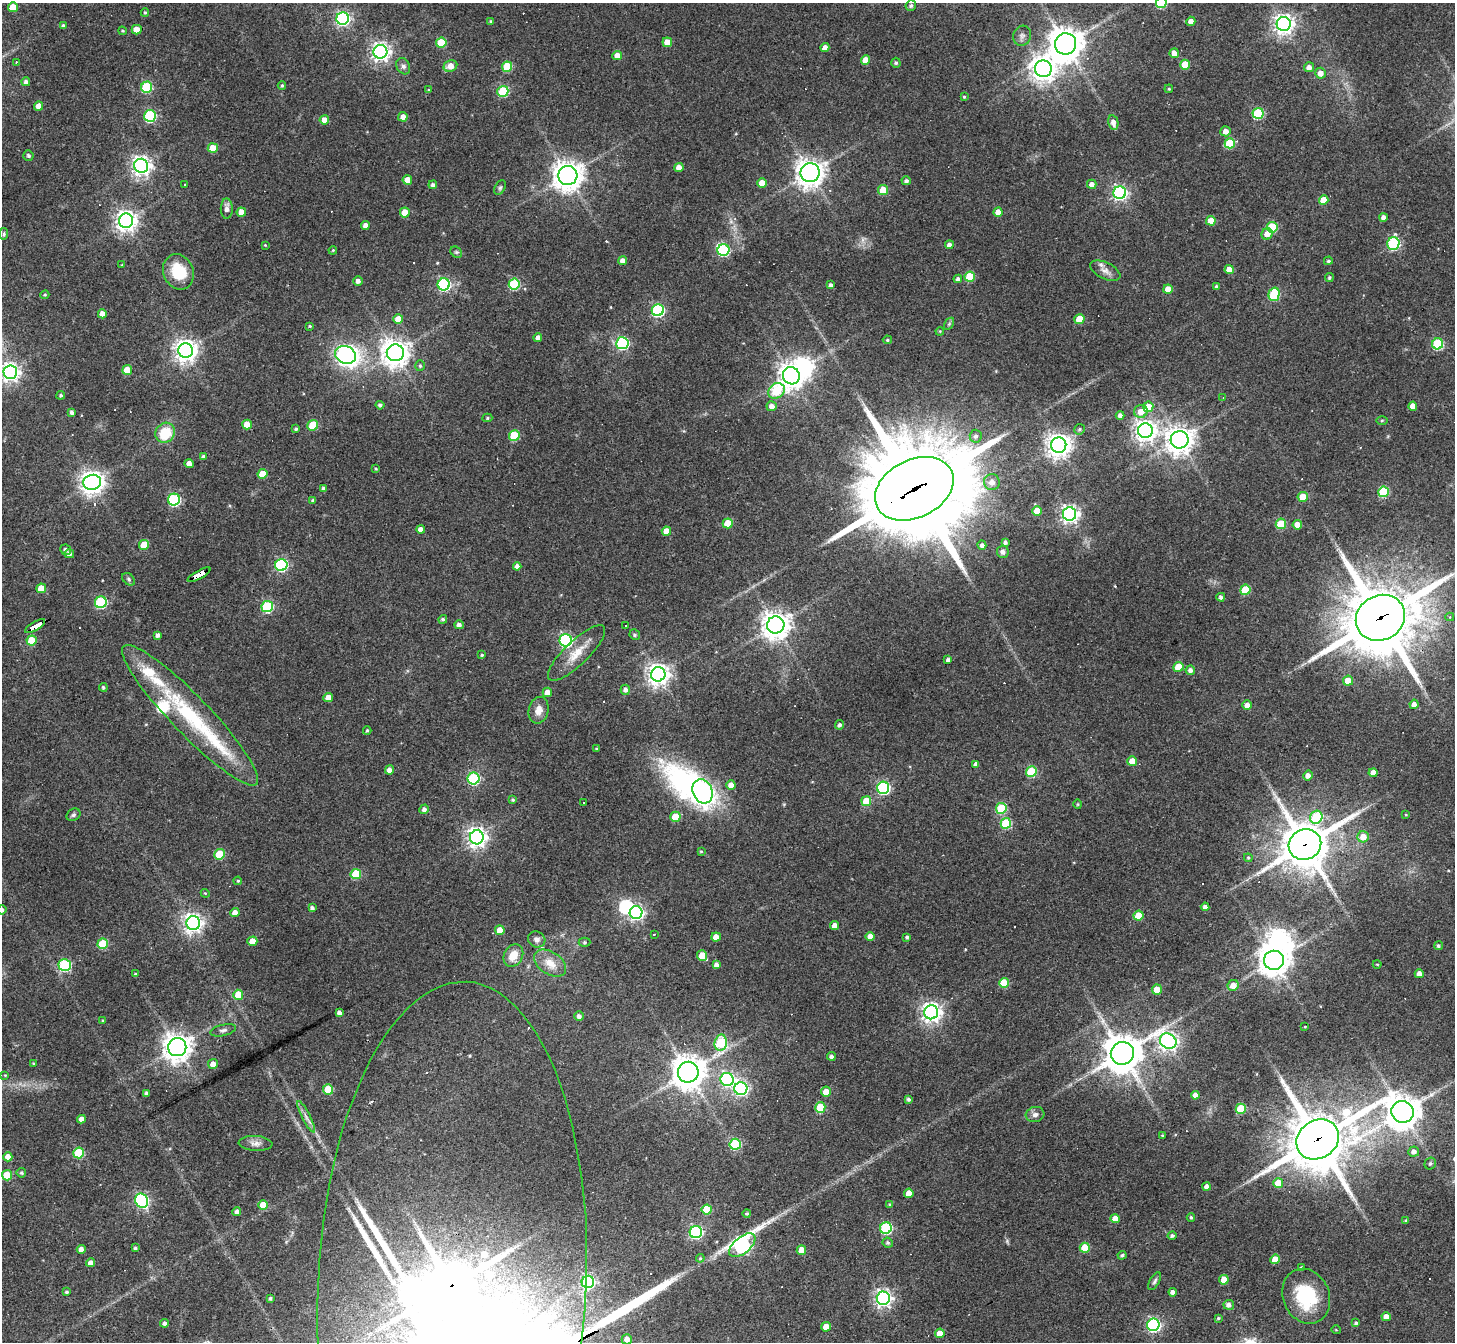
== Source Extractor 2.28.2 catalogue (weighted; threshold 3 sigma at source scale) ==
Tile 7 of 4 x 4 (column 3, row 2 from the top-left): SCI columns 2906-4358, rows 2970-4309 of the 5810 x 5801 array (HDU 1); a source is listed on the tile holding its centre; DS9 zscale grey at full resolution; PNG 1457 x 1344 px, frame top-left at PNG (2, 3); each listed source drawn as its Kron ellipse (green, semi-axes under 4 px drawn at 4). Shown black and unused: <1% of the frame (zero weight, under 3 of 4 exposures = <1% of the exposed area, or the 3 px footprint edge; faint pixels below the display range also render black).
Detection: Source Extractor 2.28.2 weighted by HDU 2 'WHT'; one run over the whole footprint, this tile lists its part. Background 0.077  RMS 0.0055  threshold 0.025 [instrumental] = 3 sigma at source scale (4.5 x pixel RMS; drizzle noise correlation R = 1.50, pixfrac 1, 0.05/0.05 arcsec/px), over >= 5 px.
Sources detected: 380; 6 inside a brighter object's white glare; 22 cosmic-ray / hot-pixel residue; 1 long thin detection or spike segment (spike, bleed or trail) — neither listed nor drawn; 10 inside a brighter listed object's ellipse — not listed separately; the other 341 listed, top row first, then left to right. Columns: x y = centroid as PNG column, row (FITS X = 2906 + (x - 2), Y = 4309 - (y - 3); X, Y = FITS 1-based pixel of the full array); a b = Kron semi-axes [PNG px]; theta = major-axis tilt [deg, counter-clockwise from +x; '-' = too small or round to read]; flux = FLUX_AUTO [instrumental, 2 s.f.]
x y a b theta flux
1161 3 5 5 - 38
911 6 5 5 - 1.3
13 7 5 5 - 13
145 12 4 3 - 0.71
343 19 6 6 - 130
491 21 4 3 - 0.69
1191 21 5 4 - 3.6
1284 24 7 7 - 330
63 26 4 4 - 1.3
137 30 5 4 - 7.3
122 31 4 3 - 0.67
1022 36 10 9 - 2.6
667 42 5 4 - 7.3
441 43 5 5 - 22
1066 44 11 10 - 980
825 48 4 4 - 3.7
380 52 7 7 - 260
1174 53 5 4 - 3.8
617 55 5 4 - 4.5
865 60 5 4 - 6.9
16 62 3 2 - 0.55
896 63 5 4 - 1
1185 65 5 5 - 13
403 66 8 6 -61 1.8
450 66 7 5 26 5.9
507 67 5 5 - 22
1309 67 5 5 - 3
1043 69 8 8 - 490
1320 73 5 5 - 4.4
26 82 4 4 - 1.9
282 85 4 3 - 0.81
147 87 5 5 - 43
1169 89 4 3 - 0.54
428 90 3 3 - 0.45
503 91 5 5 - 37
964 97 4 4 - 0.63
39 106 4 4 - 5.1
1258 113 5 5 - 40
150 116 6 6 - 62
403 117 5 4 - 3.8
324 120 4 4 - 5.1
1113 122 7 5 -78 3.2
1226 131 5 5 - 3.6
1230 143 5 5 - 26
213 148 5 5 - 12
28 155 5 5 - 1.3
141 166 7 7 - 300
679 168 4 4 - 4.5
810 173 9 9 - 530
568 175 10 9 - 650
407 180 5 4 - 6.8
906 181 5 4 - 1.4
762 183 5 4 - 7.8
1092 184 5 4 - 3.4
185 185 3 3 - 1
433 185 4 4 - 1.3
500 188 8 5 63 1.1
883 190 5 5 - 15
1120 193 6 6 - 160
1324 200 5 4 - 7.7
227 209 10 6 -89 3.1
241 212 4 4 - 5
405 212 5 5 - 11
998 212 4 4 - 5.2
1383 217 4 4 - 2.2
126 221 7 7 - 350
1211 221 5 4 - 8.2
365 226 4 4 - 3
1272 227 5 5 - 30
4 234 6 4 83 0.86
1267 234 6 5 - 4.9
1393 243 6 6 - 63
265 245 4 3 - 0.45
949 245 4 4 - 2.4
333 250 4 3 - 0.5
723 250 6 5 - 53
456 252 6 5 - 0.99
623 261 4 4 - 3.1
1328 261 4 4 - 0.93
122 265 3 3 - 0.45
1229 269 4 4 - 5.3
1105 271 16 8 -26 3.7
178 272 18 15 -65 19
970 277 5 5 - 21
1329 277 4 4 - 0.91
958 279 4 4 - 1.7
358 281 5 4 - 2.3
444 284 6 6 - 91
514 284 5 5 - 42
831 285 4 4 - 1.6
1216 286 4 4 - 1
1168 289 5 4 - 7.2
1274 294 7 5 75 41
45 295 5 3 - 0.67
658 310 6 6 - 81
102 314 4 4 - 4.8
398 319 5 4 - 7.4
1079 319 5 5 - 14
949 324 7 4 56 0.89
310 326 4 3 - 0.63
940 331 4 3 - 0.48
538 338 4 4 - 3
887 340 4 4 - 0.75
622 343 6 6 - 79
1438 344 5 5 - 41
186 351 7 7 - 450
395 353 8 8 - 620
345 355 10 8 -23 200
420 366 5 4 - 0.9
127 370 5 5 - 11
10 372 7 7 - 250
791 376 9 8 - 440
776 391 9 7 35 27
61 395 4 4 - 0.96
1223 398 3 2 - 0.33
380 405 4 4 - 1.5
772 406 5 5 - 3.4
1413 406 4 4 - 5.1
1148 407 5 5 - 8.9
1141 411 7 6 - 6.4
72 412 4 4 - 1.7
1120 415 4 4 - 2
487 418 5 4 - 0.74
1382 420 6 4 2 0.65
247 425 5 5 - 8.8
313 425 5 5 - 20
296 429 4 4 - 0.98
1079 429 5 5 - 1
1145 431 7 7 - 370
165 433 10 9 - 17
514 436 5 5 - 24
976 436 6 6 - 1.8
1180 440 9 9 - 590
1059 445 7 7 - 510
203 457 4 4 - 1.4
189 464 4 4 - 4.2
376 469 3 3 - 0.6
262 474 5 5 - 13
92 482 9 7 14 480
992 482 8 8 - 4
324 488 3 3 - 1.6
914 489 41 29 26 12000
1383 492 5 5 - 33
1303 497 5 5 - 12
174 500 6 6 - 72
313 500 3 3 - 1.2
1037 511 5 5 - 11
1070 514 6 6 - 230
728 523 5 5 - 15
1281 524 5 5 - 21
1297 525 5 4 - 7
421 529 4 4 - 3.5
666 531 4 4 - 6.1
1005 542 4 3 - 1.4
144 545 5 5 - 16
982 545 4 4 - 1.9
66 550 5 5 - 1.6
1003 552 6 6 - 1.6
69 554 5 4 - 1.5
281 565 6 6 - 75
517 566 4 4 - 2.8
199 575 13 4 28 130
129 579 7 5 -43 1.2
41 588 5 5 - 8.2
1245 590 5 5 - 20
1221 597 4 4 - 1.7
101 602 6 5 - 61
267 607 6 5 - 59
1450 617 4 4 - 0.93
1380 618 25 22 28 4600
443 619 4 4 - 0.99
459 625 4 4 - 2.2
776 625 9 8 - 640
35 626 11 3 30 180
626 626 3 2 - 0.6
158 635 4 4 - 1.8
635 635 5 5 - 1.1
32 640 5 5 - 18
566 640 6 6 - 110
577 653 38 12 44 12
482 655 3 3 - 0.74
948 660 4 4 - 1.9
1178 667 5 5 - 13
1190 670 5 4 - 2
658 674 7 7 - 380
1348 681 5 5 - 7.6
103 687 4 4 - 1.1
625 690 5 4 - 2.2
547 692 5 4 - 4.9
328 697 5 4 - 4.7
1414 704 4 4 - 3.4
1247 705 5 4 - 3.4
539 710 13 10 77 5
190 715 96 19 -46 64
839 725 5 4 - 1.5
367 731 4 3 - 0.77
597 749 3 3 - 0.65
1132 761 5 5 - 7.8
976 764 4 4 - 2.2
390 770 4 4 - 3.3
1031 772 5 5 - 34
1373 773 4 4 - 4.1
1308 775 5 4 - 3.5
473 778 6 6 - 68
731 785 4 4 - 4.1
883 788 6 6 - 89
703 791 12 9 -64 120
513 800 4 3 - 0.9
866 801 5 5 - 13
583 803 3 3 - 1.1
1078 804 5 3 - 0.57
1001 808 5 5 - 35
424 809 5 4 - 2
73 815 7 5 32 1.1
1406 815 4 2 - 0.39
675 817 5 5 - 17
1316 817 7 6 - 40
1006 823 5 5 - 35
477 837 7 7 - 310
1363 837 5 5 - 6.4
1305 845 16 15 - 2200
701 851 3 3 - 0.54
220 854 5 5 - 25
1248 858 4 4 - 0.75
356 874 5 5 - 22
238 881 4 3 - 0.64
205 893 4 3 - 0.51
1205 907 4 4 - 2.2
312 908 4 4 - 1.6
2 910 5 4 - 2.3
636 912 6 6 - 140
235 913 4 4 - 5.1
1139 916 5 5 - 16
193 923 7 7 - 260
835 925 4 4 - 4.5
500 930 5 4 - 8.3
654 934 3 2 - 0.56
870 936 4 4 - 4
716 937 5 4 - 5.4
907 937 4 3 - 1.1
537 939 9 8 - 2.5
252 941 5 4 - 8
585 942 6 4 0 0.81
103 944 5 5 - 26
1438 946 5 4 - 1
513 956 12 9 61 7.9
702 956 5 5 - 12
1274 960 10 9 - 730
550 963 18 11 -34 7.8
1377 964 4 3 - 0.48
65 965 6 6 - 55
716 965 4 4 - 2.1
135 974 4 3 - 0.89
1419 974 4 4 - 3.9
1004 983 5 5 - 21
1233 985 6 5 - 5.2
1157 989 5 5 - 7.3
238 995 5 5 - 13
931 1012 7 7 - 330
339 1013 4 4 - 2.7
579 1016 5 4 - 2
103 1021 4 3 - 0.68
1305 1027 3 2 - 0.41
223 1030 13 5 12 1.8
1168 1041 9 7 -33 240
721 1043 8 6 78 46
177 1047 9 9 - 620
1122 1053 12 11 - 1400
831 1056 4 4 - 1.6
33 1063 4 3 - 0.44
213 1064 5 5 - 4.6
688 1072 10 10 - 920
5 1075 4 4 - 0.46
727 1079 7 6 - 110
328 1089 5 5 - 20
741 1089 6 6 - 130
826 1091 5 5 - 5.1
146 1093 4 3 - 1.4
1195 1095 4 4 - 3.3
908 1099 4 3 - 1.2
820 1107 5 5 - 23
1241 1109 5 5 - 27
1403 1112 11 11 - 1100
1035 1114 9 7 13 2.3
306 1117 17 4 -62 2.8
81 1119 4 4 - 2.9
1162 1135 4 3 - 0.46
1318 1139 22 19 35 3500
255 1143 17 7 -4 3.1
735 1144 5 5 - 49
1414 1152 5 5 - 2.7
78 1153 5 5 - 34
8 1157 4 4 - 4.9
1430 1164 6 5 - 1.3
21 1173 5 4 - 0.9
7 1175 5 5 - 16
1278 1183 5 5 - 11
1206 1186 4 4 - 2.2
909 1193 4 4 - 6.7
142 1201 7 6 - 110
890 1204 4 3 - 0.72
263 1205 5 5 - 10
707 1210 5 5 - 17
237 1212 4 4 - 1.9
747 1213 4 4 - 0.89
1191 1218 4 3 - 0.89
1115 1219 4 4 - 6.1
1406 1220 4 3 - 0.67
886 1228 6 5 - 65
696 1232 6 6 - 100
1172 1236 4 4 - 1.2
888 1243 5 5 - 1.1
742 1245 16 8 40 160
135 1248 3 3 - 0.93
1085 1248 5 5 - 17
81 1249 4 4 - 3.3
801 1250 5 4 - 6.5
1122 1255 4 4 - 1.1
700 1258 4 4 - 0.65
1275 1259 5 4 - 8.4
91 1263 4 4 - 3.1
1301 1268 4 3 - 0.99
1224 1280 5 4 - 8.3
1155 1281 10 5 61 1.3
588 1282 6 6 - 100
452 1285 304 134 87 24000
66 1292 3 3 - 0.91
1173 1292 4 4 - 2.5
1306 1296 28 23 -66 32
270 1298 3 3 - 1
883 1298 6 6 - 230
1229 1305 5 5 - 2.6
1386 1317 4 4 - 5.1
1218 1318 3 3 - 0.73
164 1323 4 4 - 1.5
1356 1323 4 4 - 1
1153 1325 6 6 - 120
826 1327 5 5 - 7
1336 1330 5 3 - 0.42
940 1333 5 4 - 6.4
627 1339 5 5 - 3.4
Overlapping masked pixels (flux is a lower limit): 7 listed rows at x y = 914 489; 199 575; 1380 618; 35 626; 1305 845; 1318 1139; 452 1285
Isophote crosses this tile's border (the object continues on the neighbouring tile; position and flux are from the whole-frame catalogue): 3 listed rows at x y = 1161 3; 2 910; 452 1285